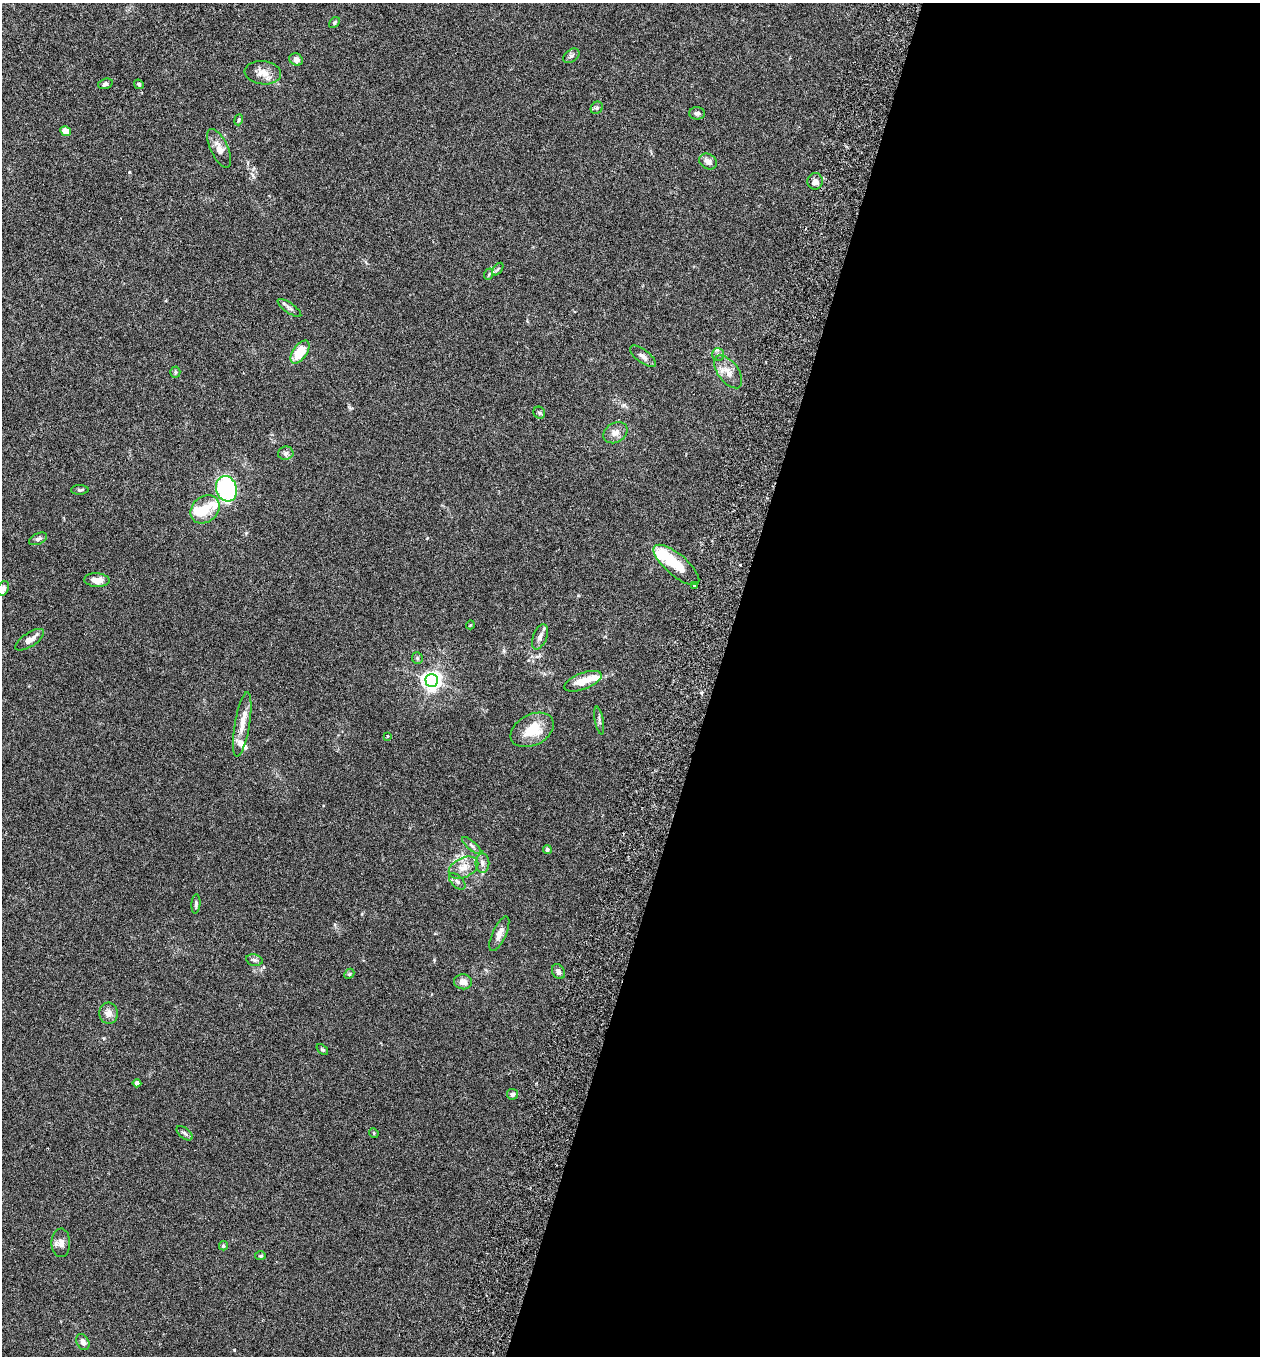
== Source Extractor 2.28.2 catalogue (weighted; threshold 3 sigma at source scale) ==
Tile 12 of 4 x 4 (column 4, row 3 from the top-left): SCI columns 3967-5224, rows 1383-2736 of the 5545 x 5467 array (HDU 1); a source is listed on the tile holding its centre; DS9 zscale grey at full resolution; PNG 1262 x 1358 px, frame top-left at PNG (2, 3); each listed source drawn as its Kron ellipse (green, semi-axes under 4 px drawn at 4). Shown black and unused: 43% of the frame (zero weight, under 3 of 6 exposures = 3% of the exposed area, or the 3 px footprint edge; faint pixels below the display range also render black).
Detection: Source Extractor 2.28.2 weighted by HDU 2 'WHT'; one run over the whole footprint, this tile lists its part. Background 0.0188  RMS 0.002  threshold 0.00818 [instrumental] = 3 sigma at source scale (4.09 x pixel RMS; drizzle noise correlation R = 1.36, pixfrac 0.8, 0.05/0.05 arcsec/px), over >= 5 px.
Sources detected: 68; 2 inside a brighter object's white glare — neither listed nor drawn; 3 inside a brighter listed object's ellipse — not listed separately; the other 63 listed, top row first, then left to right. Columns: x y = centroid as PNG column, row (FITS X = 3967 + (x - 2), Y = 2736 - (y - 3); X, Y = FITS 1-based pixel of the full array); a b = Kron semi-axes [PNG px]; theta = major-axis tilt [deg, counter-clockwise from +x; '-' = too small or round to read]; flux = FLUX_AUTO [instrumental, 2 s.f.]
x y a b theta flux
334 22 6 4 42 0.25
571 56 9 6 38 0.46
296 60 7 6 - 0.93
263 73 18 11 -6 1.8
105 84 7 5 17 0.42
139 84 5 4 - 0.3
597 108 6 5 - 0.36
697 113 8 6 -1 0.43
239 120 5 4 - 0.25
66 131 6 5 - 1.7
219 148 21 8 -65 1.6
708 161 9 7 -28 0.92
815 181 8 7 - 1
498 269 7 3 53 0.28
489 274 6 3 71 0.2
289 308 14 5 -35 0.58
300 352 13 7 55 4.1
718 354 6 6 - 0.45
643 356 15 6 -37 0.82
175 372 5 5 - 0.26
728 372 19 10 -53 1.9
539 413 6 5 - 0.31
615 433 13 9 31 1.2
286 453 8 6 9 0.56
226 489 13 10 -71 28
80 490 9 4 1 0.3
205 509 16 12 43 3.1
38 539 9 5 24 0.49
676 565 28 10 -40 4.7
97 580 13 7 -4 1.5
694 585 3 3 - 0.65
3 589 7 5 64 0.75
470 625 4 3 - 0.14
540 637 13 7 69 0.93
30 640 17 6 33 1.3
417 658 6 5 - 0.31
432 680 6 6 - 83
583 681 19 8 21 2.5
599 721 14 3 -79 0.37
242 724 32 7 81 2.4
532 730 23 15 28 4.9
387 736 3 3 - 0.19
472 846 12 4 -41 0.5
547 850 4 4 - 0.33
482 863 9 7 -90 0.71
464 868 15 10 26 1.8
457 881 10 5 -44 0.52
196 904 10 4 86 0.41
499 934 19 7 66 1.2
254 960 8 5 -11 0.46
558 972 8 6 -60 0.62
349 974 6 4 43 0.21
463 982 9 7 -6 1
109 1013 10 9 - 1.2
322 1049 7 4 -39 0.26
137 1083 4 4 - 0.47
512 1094 5 5 - 0.49
185 1133 9 5 -39 0.41
374 1133 5 4 - 0.18
61 1243 14 9 -90 1.1
223 1246 4 4 - 0.31
261 1256 5 4 - 0.26
83 1342 8 6 -63 0.8
Isophote crosses this tile's border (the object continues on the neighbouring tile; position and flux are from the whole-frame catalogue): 1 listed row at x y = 3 589